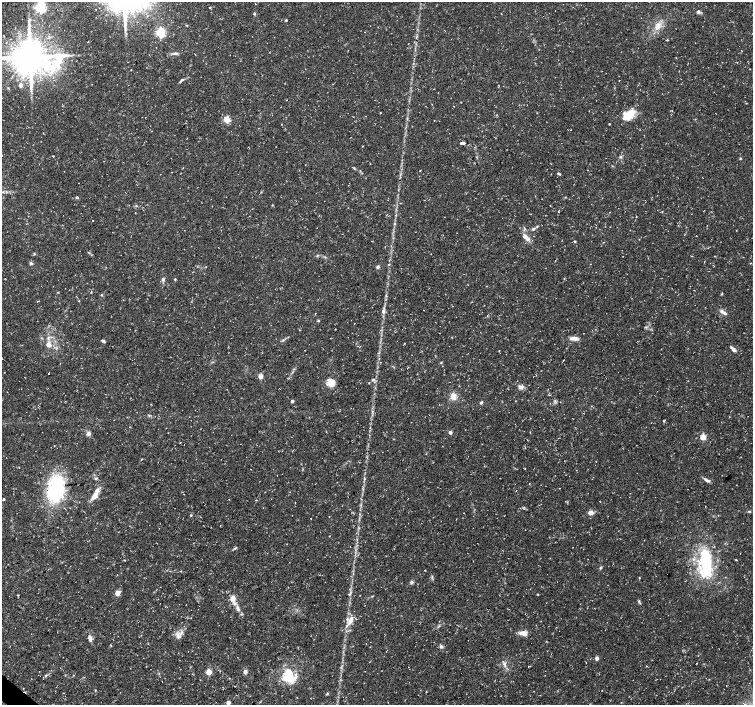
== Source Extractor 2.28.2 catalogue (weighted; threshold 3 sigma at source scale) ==
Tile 7 of 4 x 4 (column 3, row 2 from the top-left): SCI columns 3005-4506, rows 2984-4389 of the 6017 x 6032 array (HDU 1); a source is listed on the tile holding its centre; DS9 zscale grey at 2 x 2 block average (1 PNG px = mean of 2 x 2 image px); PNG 755 x 707 px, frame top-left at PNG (2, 2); no overlay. Shown black and unused: <1% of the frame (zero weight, under 3 of 4 exposures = <1% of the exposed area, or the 3 px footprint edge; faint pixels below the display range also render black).
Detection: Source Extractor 2.28.2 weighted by HDU 2 'WHT'; one run over the whole footprint, this tile lists its part. Background 0.0319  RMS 0.0029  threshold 0.013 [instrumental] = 3 sigma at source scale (4.5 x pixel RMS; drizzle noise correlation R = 1.50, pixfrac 1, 0.0396/0.0396 arcsec/px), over >= 5 px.
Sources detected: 125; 1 too faint to see at this stretch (2 x 2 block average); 1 inside a brighter object's white glare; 3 cosmic-ray / hot-pixel residue — not listed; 5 inside a brighter listed object's ellipse — not listed separately; the other 115 listed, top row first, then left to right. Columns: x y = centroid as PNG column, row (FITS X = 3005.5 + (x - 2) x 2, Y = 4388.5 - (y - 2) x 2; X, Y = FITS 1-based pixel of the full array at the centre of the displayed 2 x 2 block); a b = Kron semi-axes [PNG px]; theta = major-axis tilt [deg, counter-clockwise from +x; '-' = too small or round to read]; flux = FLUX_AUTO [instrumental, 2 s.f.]
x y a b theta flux
40 7 4 3 - 100
209 7 2 2 - 1.1
698 12 5 3 - 1.4
254 14 4 3 - 0.59
286 20 3 2 - 0.7
187 25 4 2 - 0.42
658 26 9 6 57 5.1
125 30 3 3 - 0.69
160 33 3 3 - 74
667 40 3 2 - 0.46
175 53 8 4 1 2
30 57 10 9 - 1900
181 81 6 3 49 0.98
20 85 3 3 - 5.8
432 104 2 2 - 0.33
380 112 2 2 - 0.39
627 117 14 11 -6 9.8
227 120 3 3 - 23
609 124 2 2 - 0.5
463 143 5 3 - 1.9
53 156 3 2 - 0.35
620 157 4 3 - 0.89
740 158 3 3 - 0.64
354 168 3 2 - 0.52
559 174 5 3 - 0.79
77 197 4 3 - 0.87
565 197 3 2 - 0.34
558 211 3 2 - 0.36
28 216 2 2 - 0.22
93 220 2 2 - 5.4
394 223 3 2 - 0.53
537 226 3 2 - 0.56
533 229 4 3 - 1.2
526 237 13 5 -45 4.1
639 239 2 2 - 0.29
575 241 3 2 - 0.81
34 254 3 3 - 0.54
704 262 2 2 - 0.26
31 263 4 4 - 1.2
389 264 3 2 - 0.43
378 267 4 4 - 1.3
163 279 5 4 - 1.4
175 279 3 3 - 0.53
721 294 4 2 - 0.5
101 295 3 3 - 0.63
37 301 2 2 - 0.94
383 311 5 4 - 2.1
722 311 6 4 -20 1.9
315 313 2 2 - 0.25
318 321 3 3 - 0.62
646 327 3 2 - 0.66
299 330 2 2 - 0.37
574 338 12 4 -4 3.5
283 340 4 2 - 0.78
103 341 5 3 - 1.4
404 343 2 2 - 0.33
48 344 8 6 -38 4
733 349 9 3 -42 2.2
563 360 2 2 - 0.35
441 362 3 3 - 0.45
49 373 2 2 - 1.5
260 376 3 3 - 10
373 380 4 3 - 1.2
331 382 9 9 - 6.5
521 387 8 5 0 2.4
453 396 9 6 -85 5.1
292 401 2 2 - 2.3
481 402 4 3 - 1.1
149 416 3 2 - 0.53
664 420 3 2 - 0.68
450 432 2 2 - 4.3
89 434 6 5 - 2.1
703 437 3 3 - 18
251 469 2 2 - 0.8
525 469 2 2 - 0.5
96 478 5 3 - 0.83
707 480 10 4 -28 2.1
56 488 21 14 81 71
95 496 10 6 58 5.5
4 499 3 2 - 0.7
524 507 3 2 - 0.69
749 511 5 2 - 0.63
590 513 3 3 - 9
191 515 3 3 - 0.77
311 518 2 2 - 2.2
235 548 6 2 33 0.77
96 557 2 2 - 0.47
705 559 33 16 88 39
600 568 4 3 - 0.9
639 578 3 2 - 0.31
412 582 5 4 - 1.3
117 593 3 3 - 9.5
349 594 3 2 - 1.2
538 594 2 2 - 0.76
18 595 2 2 - 0.89
233 598 3 3 - 14
639 602 5 3 - 0.82
238 609 10 4 -81 3
351 620 10 5 67 5.5
524 633 10 5 -5 4.5
177 635 11 4 65 3.3
90 638 7 4 -78 2.9
441 646 5 4 - 1.6
597 658 4 3 - 2.1
697 663 2 2 - 0.31
504 664 8 4 -83 2.2
209 672 3 3 - 16
245 672 5 4 - 1.9
289 676 18 15 -67 18
726 686 2 2 - 0.24
426 692 2 2 - 0.38
327 694 4 3 - 0.67
418 695 2 2 - 0.34
228 702 3 2 - 5.8
621 702 2 2 - 0.27
Isophote crosses this tile's border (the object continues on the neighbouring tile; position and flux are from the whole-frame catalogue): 2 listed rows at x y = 40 7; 30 57
Diffuse or blended objects may show on this block-average render without a row.